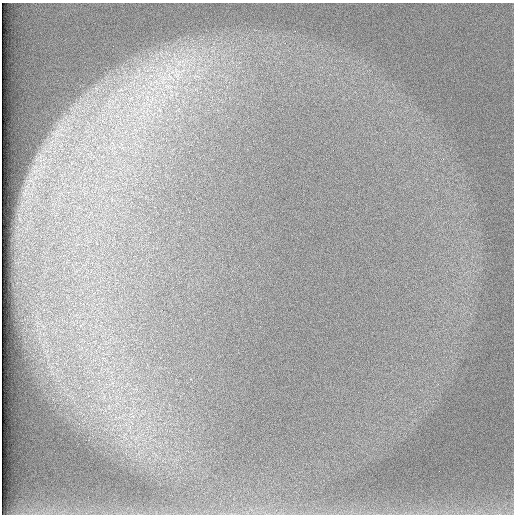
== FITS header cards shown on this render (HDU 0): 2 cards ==
NAXIS1  =                  512 /
NAXIS2  =                  512 /

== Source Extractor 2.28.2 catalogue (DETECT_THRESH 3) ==
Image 512 x 512 px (HDU 0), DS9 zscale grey, 1 PNG px = 1 image px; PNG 516 x 516 px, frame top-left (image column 1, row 512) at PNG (2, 3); no overlay
Background 97.4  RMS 2.9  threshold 8.6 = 3 sigma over >= 5 px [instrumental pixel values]
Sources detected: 4; all 4 listed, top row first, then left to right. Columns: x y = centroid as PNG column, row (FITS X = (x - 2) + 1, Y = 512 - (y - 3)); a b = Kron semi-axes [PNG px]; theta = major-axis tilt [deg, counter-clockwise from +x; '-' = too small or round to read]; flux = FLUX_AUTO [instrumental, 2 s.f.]
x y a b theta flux
177 76 19 12 -65 5000
196 76 16 6 -5 1600
163 79 20 14 -71 5900
160 110 7 4 -71 430